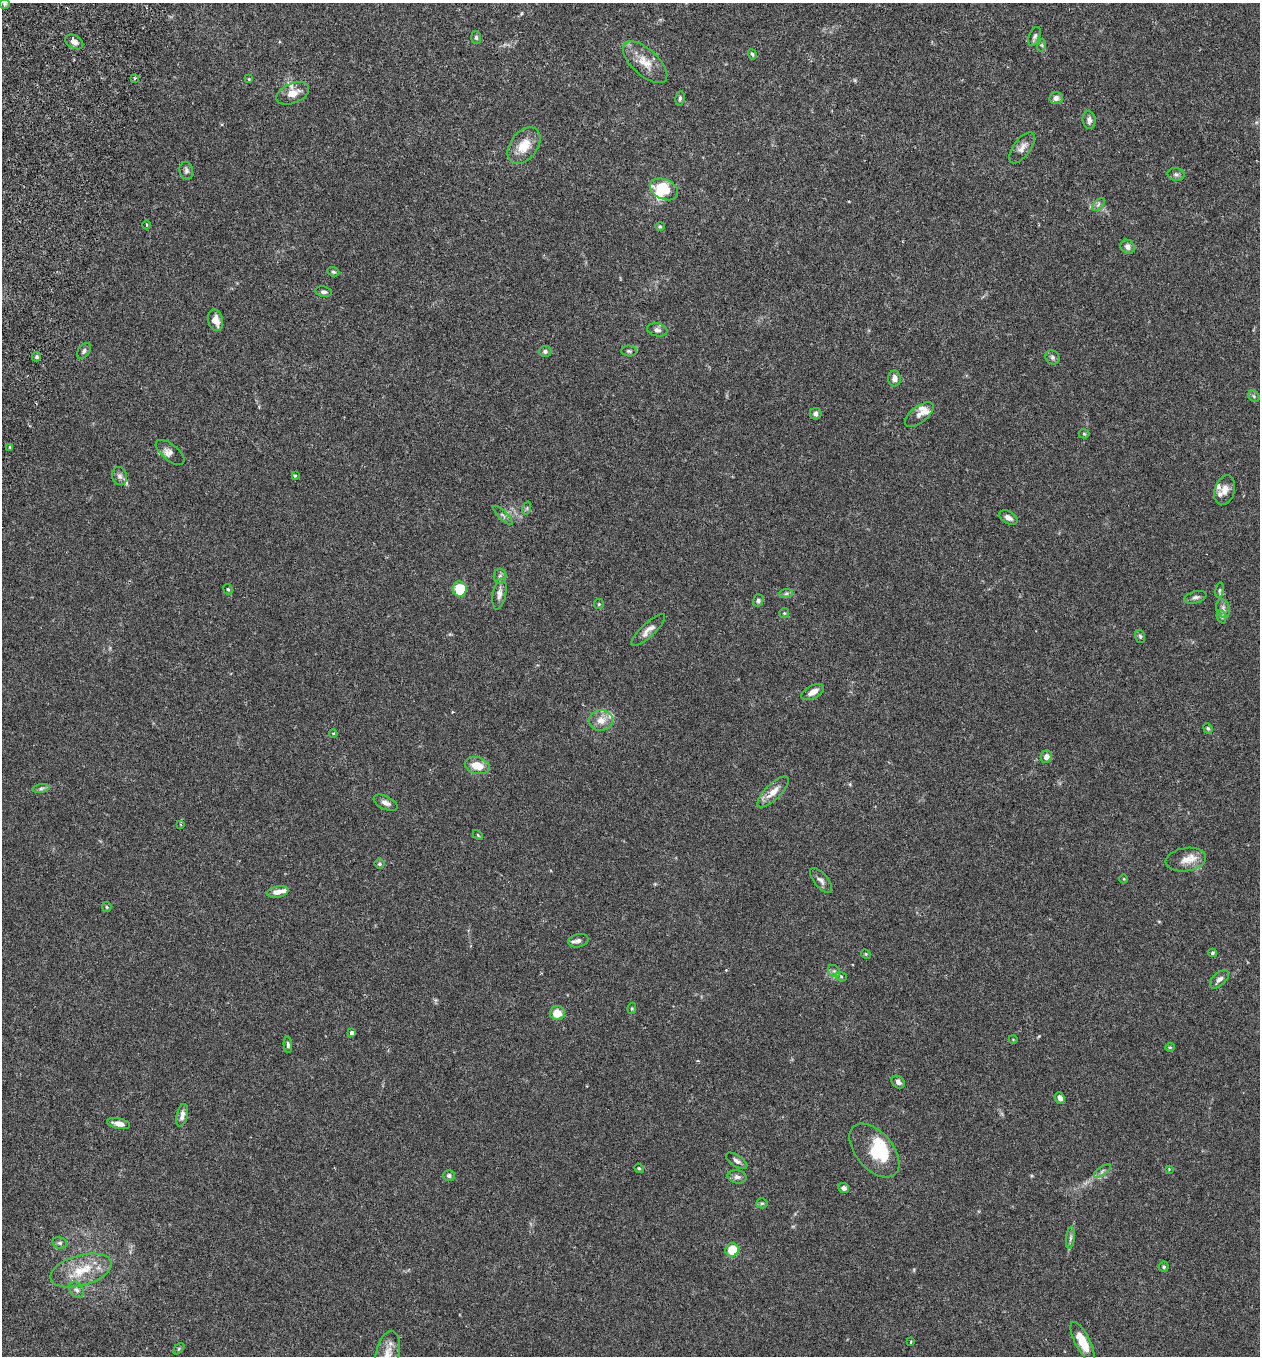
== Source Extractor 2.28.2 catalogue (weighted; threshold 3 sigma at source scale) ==
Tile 11 of 4 x 4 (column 3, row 3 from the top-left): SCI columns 2709-3966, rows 1383-2736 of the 5546 x 5470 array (HDU 1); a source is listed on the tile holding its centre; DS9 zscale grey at full resolution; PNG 1262 x 1358 px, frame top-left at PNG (2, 3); each listed source drawn as its Kron ellipse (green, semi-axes under 4 px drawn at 4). Shown black and unused: <1% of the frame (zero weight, under 3 of 6 exposures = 3% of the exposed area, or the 3 px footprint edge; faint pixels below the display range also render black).
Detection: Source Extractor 2.28.2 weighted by HDU 2 'WHT'; one run over the whole footprint, this tile lists its part. Background 0.0169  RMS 0.002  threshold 0.00799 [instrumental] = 3 sigma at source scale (4.09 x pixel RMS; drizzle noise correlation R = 1.36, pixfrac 0.8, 0.05/0.05 arcsec/px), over >= 5 px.
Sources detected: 120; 1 inside a brighter object's white glare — neither listed nor drawn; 9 inside a brighter listed object's ellipse — not listed separately; the other 110 listed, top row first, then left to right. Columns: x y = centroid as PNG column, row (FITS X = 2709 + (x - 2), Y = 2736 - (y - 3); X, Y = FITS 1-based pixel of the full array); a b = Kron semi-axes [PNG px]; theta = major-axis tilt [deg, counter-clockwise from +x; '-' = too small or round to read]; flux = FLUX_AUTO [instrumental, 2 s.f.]
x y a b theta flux
5 4 5 5 - 0.28
1035 36 10 5 68 0.5
476 38 6 5 - 0.38
74 42 10 6 -30 0.84
1042 45 6 4 73 0.24
752 54 5 4 - 0.27
645 62 27 13 -42 3
134 78 3 3 - 0.24
249 79 4 4 - 0.14
293 93 17 10 22 2
680 98 7 4 81 0.35
1056 98 7 6 - 0.82
1089 120 9 6 -84 0.73
524 146 20 13 53 3.3
1022 148 18 8 53 1.2
186 171 9 7 -79 0.55
1176 174 8 6 -10 0.5
664 189 15 10 -25 5.8
1098 204 8 4 46 0.44
147 225 4 3 - 0.13
660 226 5 4 - 0.23
1128 247 8 6 -45 0.77
333 272 6 4 -21 0.26
323 292 8 5 -10 0.5
216 320 11 7 -76 1.5
657 330 10 6 -10 0.65
84 351 9 5 54 0.44
545 351 6 5 - 0.51
629 351 8 5 -2 0.36
37 357 5 4 - 0.32
1052 357 7 6 - 0.46
894 378 8 6 87 0.83
1254 396 6 5 - 0.27
816 414 6 6 - 0.58
919 414 17 8 37 1.1
1084 434 5 5 - 0.22
10 447 4 3 - 0.27
170 452 17 8 -38 0.96
120 476 9 7 -73 0.65
295 476 3 3 - 0.21
1225 490 15 10 72 1.6
527 508 7 4 72 0.28
503 515 13 3 -44 0.38
1008 517 10 6 -30 0.81
500 576 7 6 - 0.48
228 589 5 4 - 0.24
460 589 7 7 - 5.1
1219 590 8 4 81 0.29
786 593 7 4 2 0.34
499 594 16 6 80 0.94
1195 597 11 6 16 0.56
758 600 6 5 - 0.43
599 604 5 5 - 0.2
1223 608 9 6 -75 0.7
784 613 5 5 - 0.21
1222 617 7 4 -71 0.33
648 630 22 7 43 1.3
1140 636 7 5 -74 0.31
813 692 12 6 29 1.2
601 720 12 10 9 1.7
1208 728 5 4 - 0.24
333 733 4 3 - 0.16
1046 757 6 5 - 0.88
477 766 13 8 -14 2.6
41 789 8 4 8 0.4
773 792 20 7 44 2
385 803 13 6 -26 0.92
181 824 3 3 - 0.22
478 835 6 3 -46 0.18
1186 860 20 11 9 2
380 864 5 5 - 0.28
1124 879 4 3 - 0.12
821 880 15 7 -50 0.74
277 892 11 5 10 1.2
107 907 5 4 - 0.21
578 941 10 6 14 0.65
1212 953 4 4 - 0.19
866 954 5 4 - 0.19
834 971 7 5 -43 0.42
841 976 6 3 -19 0.24
1219 979 11 6 43 0.86
632 1008 6 4 79 0.21
557 1013 7 7 - 2.6
352 1033 4 4 - 0.76
1013 1039 4 3 - 0.11
288 1045 8 4 -86 0.37
1170 1047 5 4 - 0.19
898 1082 7 5 -40 0.63
1060 1098 6 4 -66 0.8
182 1115 11 5 77 0.98
118 1124 12 5 -12 1.2
874 1150 32 18 -49 7
737 1161 12 5 -33 0.62
639 1168 5 4 - 0.21
1169 1169 4 3 - 0.15
1102 1171 10 4 34 0.4
449 1176 6 5 - 0.37
737 1177 9 6 -12 0.76
844 1188 5 5 - 0.61
762 1203 5 5 - 0.27
1070 1238 11 4 85 0.52
60 1243 7 5 -13 0.4
732 1250 7 6 - 3.8
1164 1267 5 5 - 0.27
81 1271 31 15 16 5.4
77 1290 9 6 -56 0.69
911 1342 3 2 - 0.3
1082 1342 22 7 -63 3.8
179 1349 7 4 45 0.25
388 1354 23 11 78 2.6
Isophote crosses this tile's border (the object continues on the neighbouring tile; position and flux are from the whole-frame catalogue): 1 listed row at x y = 388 1354